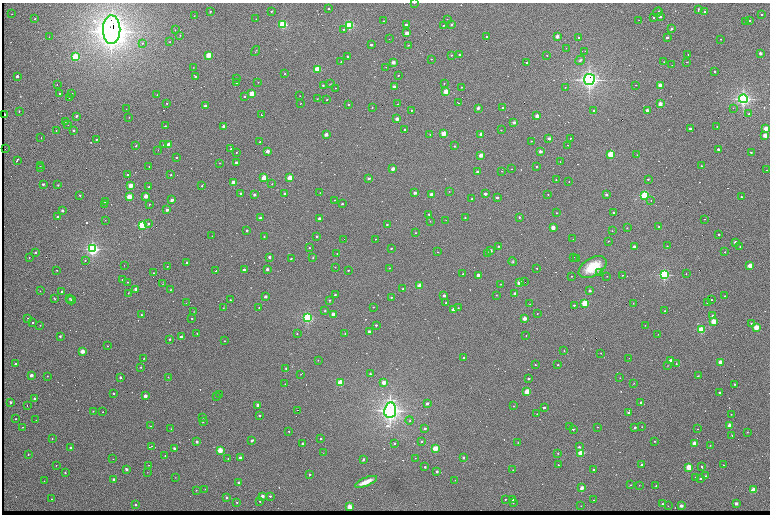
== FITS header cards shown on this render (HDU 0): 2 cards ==
NAXIS1  =                 1536 /fastest changing axis
NAXIS2  =                 1024 /next to fastest changing axis

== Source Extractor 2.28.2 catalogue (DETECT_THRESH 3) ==
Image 1536 x 1024 px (HDU 0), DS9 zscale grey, zoomed out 1/2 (1 PNG px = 2 x 2 image px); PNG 772 x 516 px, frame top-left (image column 1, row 1023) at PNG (2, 3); each listed source drawn as its Kron ellipse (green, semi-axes under 4 px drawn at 4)
Background 753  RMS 24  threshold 71.6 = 3 sigma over >= 5 px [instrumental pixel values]
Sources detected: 637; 107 cannot appear on this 1/2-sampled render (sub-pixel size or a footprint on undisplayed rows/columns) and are neither listed nor drawn; of the other 530, the 500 brightest by FLUX_AUTO listed and drawn (30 fainter detections omitted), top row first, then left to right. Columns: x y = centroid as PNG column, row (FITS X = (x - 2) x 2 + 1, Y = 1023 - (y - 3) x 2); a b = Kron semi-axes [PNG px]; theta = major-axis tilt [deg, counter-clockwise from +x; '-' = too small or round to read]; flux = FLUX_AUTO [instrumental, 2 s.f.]
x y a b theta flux
414 3 2 1 - 2.6e+03
329 9 2 2 - 1.1e+04
698 9 4 2 - 5.0e+03
210 11 2 2 - 4.5e+03
272 11 2 2 - 1.4e+04
705 11 2 2 - 1.3e+04
658 12 5 2 - 6.1e+03
12 14 2 1 - 1.7e+03
761 14 2 2 - 1.1e+04
194 16 2 2 - 2.5e+03
660 16 2 2 - 4.6e+04
654 17 2 2 - 4.5e+03
35 19 2 2 - 4.7e+03
256 19 2 1 - 1.8e+03
447 19 2 1 - 2.5e+03
639 20 2 1 - 1.8e+03
383 21 2 1 - 2.5e+03
750 21 2 2 - 1.0e+04
745 22 2 2 - 2.0e+03
283 24 3 3 - 7.6e+05
452 24 2 2 - 1.9e+04
349 25 3 3 - 7.6e+05
406 25 2 2 - 2.5e+04
444 25 2 2 - 5.9e+03
344 29 2 2 - 9.9e+03
672 29 2 2 - 2.1e+04
112 30 14 8 -89 8.2e+06
175 30 3 2 - 2.7e+03
407 33 2 2 - 1.2e+05
180 35 3 2 - 2.8e+03
487 36 2 2 - 4.6e+03
49 37 2 1 - 1.6e+03
557 37 2 2 - 9.7e+04
579 37 2 2 - 1.1e+04
667 37 2 2 - 2.6e+04
389 39 2 1 - 1.9e+03
721 39 2 2 - 2.7e+03
170 42 2 2 - 2.7e+03
142 43 3 3 - 4.9e+03
371 45 2 2 - 3.3e+04
408 45 2 2 - 5.9e+03
566 48 2 1 - 1.7e+03
255 51 5 2 - 3.5e+03
585 51 2 1 - 1.7e+03
760 53 2 2 - 7.2e+04
688 54 2 1 - 2.1e+03
208 55 2 2 - 3.4e+05
452 55 2 2 - 9.2e+03
460 55 2 2 - 3.0e+04
547 55 2 2 - 4.1e+03
75 57 3 3 - 5.5e+05
348 57 2 2 - 2.6e+04
431 59 2 2 - 4.4e+03
580 60 5 3 - 7.9e+03
341 61 2 2 - 3.0e+03
393 62 2 2 - 1.4e+05
664 62 2 1 - 2.4e+03
687 62 2 2 - 2.5e+03
526 63 2 2 - 4.6e+03
672 65 2 2 - 1.7e+03
386 67 2 2 - 1.7e+03
193 68 2 1 - 1.5e+03
317 69 2 2 - 4.5e+05
715 72 2 2 - 1.2e+04
284 74 2 2 - 3.4e+03
398 75 2 2 - 6.5e+03
17 76 2 2 - 2.9e+04
195 76 3 2 - 4.2e+03
237 79 2 2 - 3.2e+03
589 79 5 5 - 2.3e+06
237 82 2 2 - 1.3e+04
258 82 2 1 - 2.0e+03
444 83 2 2 - 4.5e+03
330 84 3 2 - 2.1e+03
57 85 2 1 - 1.0e+04
323 85 2 2 - 6.7e+03
636 85 2 2 - 2.9e+03
660 85 2 2 - 1.5e+05
394 87 2 2 - 8.4e+04
462 87 2 2 - 3.9e+03
565 87 2 2 - 3.2e+03
336 88 2 1 - 4.7e+03
446 92 2 2 - 3.9e+05
72 93 2 2 - 1.6e+03
59 94 2 2 - 5.2e+03
252 94 2 2 - 3.3e+05
157 95 2 2 - 4.6e+03
245 96 2 2 - 9.6e+03
300 96 2 1 - 1.6e+03
69 98 2 1 - 4.9e+03
317 99 2 2 - 3.4e+03
327 99 2 2 - 7.4e+03
743 99 4 4 - 1.6e+06
167 103 2 2 - 5.4e+03
301 103 2 1 - 2.3e+03
458 103 3 1 - 4.1e+03
349 104 2 2 - 1.2e+04
398 104 2 2 - 1.9e+03
660 104 2 2 - 1.6e+05
205 106 2 2 - 7.1e+04
372 107 3 2 - 2.6e+03
478 108 2 2 - 4.2e+04
503 108 2 2 - 2.0e+04
733 108 2 2 - 2.2e+03
126 109 2 1 - 2.2e+03
412 110 2 2 - 1.1e+04
594 110 2 2 - 1.8e+04
647 110 2 2 - 9.6e+04
19 111 2 2 - 6.1e+03
749 114 2 2 - 5.5e+03
4 115 2 2 - 6.1e+04
261 115 2 2 - 1.4e+04
76 116 2 2 - 2.0e+04
537 116 2 2 - 1.2e+05
129 117 2 2 - 1.9e+03
397 119 2 2 - 1.0e+05
65 121 2 2 - 8.9e+03
514 123 2 2 - 8.3e+04
68 125 2 1 - 1.6e+03
165 126 2 2 - 9.4e+03
224 126 2 2 - 9.9e+04
717 126 2 2 - 3.8e+03
690 129 2 2 - 2.5e+04
766 129 2 2 - 2.4e+05
73 130 2 2 - 2.5e+04
404 130 2 2 - 5.3e+03
501 130 2 2 - 4.3e+03
56 131 2 1 - 1.8e+03
430 134 2 2 - 3.0e+03
443 134 2 2 - 2.8e+05
481 134 2 2 - 9.7e+04
326 135 2 2 - 1.1e+05
765 135 2 2 - 1.8e+05
41 137 2 1 - 3.7e+03
549 138 2 2 - 6.0e+04
570 138 2 2 - 2.4e+03
97 139 2 2 - 8.6e+03
531 141 2 2 - 2.2e+03
260 142 2 2 - 1.7e+04
163 145 2 2 - 3.9e+03
169 145 2 2 - 2.1e+05
568 145 2 1 - 2.6e+03
136 146 2 2 - 1.1e+04
455 146 2 2 - 1.2e+04
5 149 2 1 - 2.4e+03
231 149 2 2 - 4.7e+03
718 149 2 2 - 2.7e+04
158 150 2 1 - 3.5e+03
267 151 2 2 - 1.0e+05
540 151 2 2 - 7.4e+04
751 152 2 2 - 1.4e+04
236 153 2 2 - 2.8e+03
610 154 3 2 - 5.2e+05
481 155 2 2 - 1.4e+05
637 155 2 2 - 1.7e+03
176 157 2 2 - 5.9e+03
17 160 4 2 - 1.8e+04
236 162 2 2 - 1.9e+04
560 162 2 2 - 1.9e+03
220 163 2 2 - 2.2e+03
40 166 2 1 - 4.4e+03
149 166 2 1 - 2.0e+03
701 166 2 2 - 5.2e+03
537 167 2 2 - 1.2e+04
41 168 2 2 - 5.3e+03
393 169 2 2 - 1.1e+05
512 169 2 2 - 2.9e+03
767 170 2 2 - 3.0e+03
502 171 2 1 - 1.6e+03
478 172 2 2 - 5.6e+04
127 175 2 2 - 8.2e+03
171 175 2 2 - 7.3e+03
264 178 2 2 - 3.4e+05
290 178 2 2 - 2.9e+05
369 178 2 2 - 2.4e+04
648 179 2 2 - 8.4e+03
556 180 2 2 - 5.8e+03
569 182 2 1 - 2.7e+03
234 183 2 2 - 2.3e+05
43 184 2 2 - 2.0e+04
272 184 2 2 - 2.2e+03
58 185 2 2 - 9.8e+03
130 186 2 2 - 2.4e+05
202 186 2 2 - 3.6e+03
149 187 2 2 - 6.7e+03
449 191 2 2 - 1.6e+03
241 193 2 2 - 1.3e+04
320 193 2 2 - 1.7e+03
415 193 2 2 - 4.0e+04
285 194 2 2 - 2.3e+04
485 194 2 2 - 5.0e+04
548 194 2 2 - 4.1e+03
80 195 2 2 - 1.1e+04
254 195 2 2 - 3.4e+04
432 195 2 2 - 1.2e+05
606 195 2 2 - 2.4e+04
146 196 2 2 - 1.6e+05
645 196 3 3 - 7.6e+05
129 197 2 2 - 3.5e+05
741 197 2 2 - 8.7e+03
497 198 2 2 - 3.0e+04
472 199 2 2 - 1.3e+04
172 200 2 2 - 6.6e+04
335 200 2 1 - 2.2e+03
651 200 2 2 - 2.7e+03
105 202 2 2 - 1.4e+04
104 204 2 2 - 2.2e+03
149 204 2 2 - 4.9e+03
342 204 2 2 - 1.0e+04
167 210 2 2 - 4.6e+04
62 211 2 2 - 3.4e+04
614 212 2 2 - 2.5e+04
556 213 2 2 - 4.5e+03
429 214 2 2 - 1.0e+04
58 216 2 2 - 1.4e+04
519 217 2 2 - 1.3e+04
260 218 2 2 - 3.2e+04
465 218 2 2 - 5.8e+03
320 219 2 2 - 7.5e+04
704 219 2 2 - 2.3e+03
105 220 2 2 - 1.8e+03
446 220 2 2 - 1.8e+03
430 221 2 2 - 3.7e+03
149 223 2 2 - 1.0e+04
387 224 2 2 - 7.1e+03
142 225 3 3 - 6.5e+05
659 227 2 2 - 2.6e+03
553 228 2 2 - 1.6e+05
627 228 2 2 - 5.0e+03
247 230 2 2 - 1.6e+04
612 231 2 2 - 3.3e+03
415 233 2 2 - 2.8e+03
719 234 2 2 - 1.6e+04
212 236 2 2 - 1.5e+03
317 236 2 2 - 1.4e+04
264 237 2 2 - 2.8e+03
344 239 2 2 - 1.2e+04
375 239 2 1 - 2.2e+03
573 239 2 2 - 1.9e+03
608 241 2 2 - 3.0e+03
735 242 2 2 - 4.9e+04
499 246 2 2 - 8.5e+03
634 246 2 2 - 4.1e+04
667 246 2 2 - 4.9e+03
740 247 2 1 - 2.3e+03
309 248 2 2 - 8.2e+03
391 248 2 2 - 8.6e+03
92 249 4 4 - 1.4e+06
490 251 2 2 - 6.1e+04
35 252 2 2 - 9.5e+03
438 252 2 2 - 2.1e+03
725 252 2 2 - 5.1e+03
488 253 2 2 - 1.6e+04
337 254 2 2 - 3.0e+03
29 257 2 2 - 2.4e+03
269 257 2 2 - 3.4e+04
313 257 3 2 - 3.0e+03
574 257 2 2 - 1.9e+03
577 258 2 2 - 5.3e+03
291 259 2 2 - 9.7e+03
85 260 3 2 - 4.6e+03
187 262 2 2 - 9.5e+03
513 262 4 4 - 6.7e+03
124 265 2 1 - 3.3e+03
750 265 2 2 - 2.5e+05
167 266 2 2 - 3.0e+03
335 267 2 1 - 3.0e+03
593 267 15 9 30 1.5e+05
389 268 2 2 - 2.6e+03
537 268 2 1 - 2.7e+03
267 269 2 2 - 3.3e+04
57 270 2 1 - 2.0e+03
244 270 2 2 - 4.4e+04
348 270 2 2 - 6.5e+03
216 271 2 1 - 3.8e+03
153 273 2 2 - 3.6e+03
599 273 2 2 - 9.4e+03
463 274 2 2 - 3.8e+03
686 274 2 2 - 2.5e+03
478 275 2 2 - 7.0e+04
622 275 2 2 - 4.2e+03
664 275 3 3 - 9.7e+05
572 276 2 1 - 2.3e+03
607 276 2 1 - 1.5e+03
123 280 2 2 - 1.8e+04
127 282 2 2 - 2.4e+03
525 282 2 1 - 5.9e+03
520 283 2 2 - 3.5e+05
163 284 2 2 - 1.9e+03
501 284 2 1 - 2.1e+03
420 286 2 2 - 2.6e+05
136 289 2 2 - 8.2e+04
403 289 2 2 - 3.5e+03
170 290 3 2 - 4.0e+03
40 291 2 2 - 1.6e+03
62 291 2 2 - 8.9e+03
590 291 2 2 - 3.9e+04
128 293 2 1 - 2.1e+03
515 293 2 2 - 3.8e+04
335 295 2 2 - 1.3e+04
496 295 2 2 - 3.5e+03
444 296 2 2 - 5.3e+04
725 296 2 2 - 5.3e+03
265 297 2 2 - 3.4e+04
391 297 2 2 - 5.0e+03
54 298 3 2 - 3.7e+03
70 298 3 2 - 3.6e+03
711 299 2 1 - 3.2e+03
71 300 4 4 - 1.1e+04
230 300 2 2 - 5.1e+03
330 300 4 3 - 5.3e+03
446 302 2 2 - 8.8e+03
186 303 2 2 - 1.7e+03
585 303 2 2 - 5.3e+05
633 303 2 1 - 1.6e+03
707 303 2 2 - 7.2e+03
530 304 2 2 - 2.1e+03
574 305 2 2 - 1.2e+04
259 307 2 2 - 4.6e+03
373 307 2 2 - 3.2e+03
223 308 2 2 - 2.4e+03
458 308 2 2 - 3.4e+03
454 309 2 2 - 1.1e+05
325 311 4 3 - 5.1e+03
665 311 2 2 - 3.7e+03
194 312 2 2 - 1.5e+03
333 314 2 2 - 1.6e+05
537 314 2 2 - 2.6e+03
141 315 2 2 - 7.0e+03
713 316 2 2 - 2.5e+04
28 318 2 2 - 4.6e+03
192 318 2 2 - 5.1e+03
307 318 3 3 - 9.5e+05
524 318 2 2 - 1.4e+05
713 321 2 2 - 3.4e+05
33 322 2 2 - 7.5e+03
751 323 4 3 - 3.9e+03
40 325 2 2 - 3.2e+03
376 325 2 2 - 1.0e+04
645 325 2 2 - 2.7e+03
756 327 2 2 - 3.5e+05
701 330 2 2 - 5.6e+05
369 331 2 2 - 2.5e+04
197 333 2 2 - 4.1e+03
297 333 2 2 - 5.7e+03
345 334 2 2 - 3.4e+03
658 334 2 1 - 1.7e+03
526 335 2 2 - 2.6e+03
60 336 3 2 - 6.3e+03
181 337 2 2 - 2.7e+04
170 339 2 2 - 1.1e+04
224 341 2 2 - 2.8e+03
107 346 2 2 - 4.0e+03
564 350 2 2 - 3.8e+03
82 351 2 2 - 1.6e+05
601 353 2 2 - 3.2e+03
144 358 2 1 - 2.4e+03
464 358 2 2 - 1.0e+04
629 358 2 2 - 1.6e+03
318 360 2 2 - 3.4e+03
670 360 2 2 - 4.5e+04
720 362 2 2 - 1.6e+05
15 364 2 2 - 2.0e+04
676 364 2 2 - 6.5e+03
535 365 2 2 - 6.1e+03
558 365 2 2 - 8.2e+03
667 365 2 2 - 1.6e+03
141 367 2 2 - 8.3e+03
286 368 2 2 - 5.8e+03
301 374 2 1 - 4.0e+03
370 374 2 2 - 8.9e+03
31 375 2 2 - 8.5e+04
47 376 2 2 - 2.4e+03
698 376 2 2 - 1.1e+04
120 377 2 2 - 2.5e+04
168 377 2 2 - 4.9e+03
620 378 2 2 - 2.4e+03
529 379 2 2 - 1.3e+04
340 382 2 2 - 3.5e+05
384 382 2 2 - 1.5e+05
633 383 4 2 - 2.5e+03
285 384 2 1 - 2.0e+03
735 384 2 2 - 1.3e+04
527 392 2 2 - 3.8e+05
719 392 2 2 - 1.8e+04
114 393 2 2 - 1.1e+04
219 394 2 2 - 3.9e+03
145 396 2 2 - 9.5e+04
216 396 2 1 - 2.5e+03
34 398 2 2 - 2.6e+04
11 402 2 2 - 4.1e+04
641 403 2 2 - 3.8e+04
427 404 2 2 - 3.8e+04
27 405 2 1 - 6.4e+03
258 405 2 2 - 6.4e+04
514 406 2 2 - 2.5e+03
544 408 2 2 - 2.7e+04
298 410 2 2 - 9.3e+03
390 410 8 6 82 3.1e+06
93 411 2 2 - 7.1e+03
103 412 2 1 - 1.8e+03
628 413 2 2 - 1.8e+04
537 414 2 1 - 2.0e+03
731 414 2 2 - 5.0e+03
259 415 2 2 - 9.1e+03
202 417 2 2 - 4.2e+03
16 419 2 2 - 8.0e+03
36 420 2 2 - 1.9e+03
410 420 4 3 - 5.0e+03
203 422 2 2 - 5.5e+03
730 425 2 2 - 1.8e+05
151 426 2 2 - 3.4e+03
22 427 2 2 - 2.7e+03
570 427 2 2 - 1.4e+04
597 427 2 2 - 2.0e+03
635 427 2 2 - 3.6e+04
642 427 2 2 - 1.9e+03
171 429 2 2 - 3.2e+03
425 429 2 2 - 1.8e+04
573 429 2 2 - 7.9e+03
698 429 2 2 - 2.7e+03
289 431 2 2 - 4.0e+03
747 432 3 2 - 3.4e+03
732 435 2 2 - 3.4e+03
52 439 2 2 - 3.7e+03
321 439 2 2 - 8.6e+03
252 440 3 2 - 7.9e+03
421 441 3 2 - 8.6e+03
655 441 2 2 - 1.1e+04
197 442 2 2 - 4.7e+04
302 443 2 2 - 7.5e+03
395 443 2 2 - 1.3e+04
518 443 2 2 - 1.7e+03
695 443 2 2 - 1.9e+05
710 445 3 2 - 2.5e+03
152 446 2 1 - 2.8e+03
70 447 2 2 - 1.5e+04
579 447 2 2 - 1.4e+04
174 448 2 2 - 3.4e+04
435 448 2 2 - 3.8e+05
220 450 2 2 - 3.1e+05
323 453 3 2 - 1.6e+03
558 453 2 2 - 2.6e+03
581 453 2 2 - 4.6e+05
28 454 2 2 - 8.7e+03
165 456 2 1 - 2.5e+03
228 458 2 2 - 3.3e+03
240 458 2 2 - 3.1e+04
415 458 2 1 - 1.5e+03
463 458 2 2 - 2.2e+04
113 459 2 1 - 1.5e+03
363 459 3 3 - 8.2e+03
56 465 2 2 - 2.3e+03
149 465 2 1 - 1.8e+03
558 465 2 2 - 5.8e+03
642 465 2 2 - 5.3e+04
723 465 2 2 - 3.9e+03
702 466 2 2 - 1.9e+04
425 467 2 2 - 1.5e+04
689 467 2 2 - 4.1e+05
126 469 2 2 - 5.2e+04
593 469 2 2 - 6.7e+03
513 470 2 1 - 2.0e+03
437 471 2 2 - 3.8e+04
147 472 2 2 - 1.6e+03
65 473 2 2 - 8.2e+03
310 474 2 2 - 8.4e+03
706 476 2 2 - 1.4e+04
175 477 3 2 - 1.7e+03
696 477 2 2 - 9.0e+03
700 478 2 2 - 1.9e+04
114 479 2 2 - 5.3e+04
455 480 2 2 - 1.8e+03
44 481 2 1 - 3.9e+03
366 482 12 3 22 5.1e+04
239 483 2 2 - 3.6e+04
631 485 2 2 - 2.9e+03
639 485 2 1 - 1.5e+03
656 486 2 2 - 7.1e+03
582 488 3 3 - 2.2e+04
205 489 2 2 - 2.9e+03
196 490 3 2 - 2.7e+03
754 490 2 2 - 4.0e+05
262 496 2 2 - 8.1e+04
270 496 2 2 - 1.4e+04
227 498 2 2 - 2.8e+04
51 499 2 1 - 2.1e+03
505 499 2 2 - 5.9e+03
513 500 2 2 - 1.3e+04
594 500 2 2 - 2.9e+03
260 501 2 2 - 4.7e+03
237 502 2 2 - 6.4e+03
513 503 2 2 - 4.7e+03
736 503 2 2 - 7.6e+04
663 504 2 2 - 1.5e+04
135 505 2 2 - 1.4e+04
581 506 2 2 - 2.8e+03
668 506 2 1 - 1.7e+03
681 506 2 2 - 9.9e+04
349 507 2 2 - 2.6e+05
At the frame edge (FLAGS 8, measured only in part): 1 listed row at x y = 414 3
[30 fainter detections neither listed nor drawn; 107 sub-pixel or undisplayed-footprint detections neither listed nor drawn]